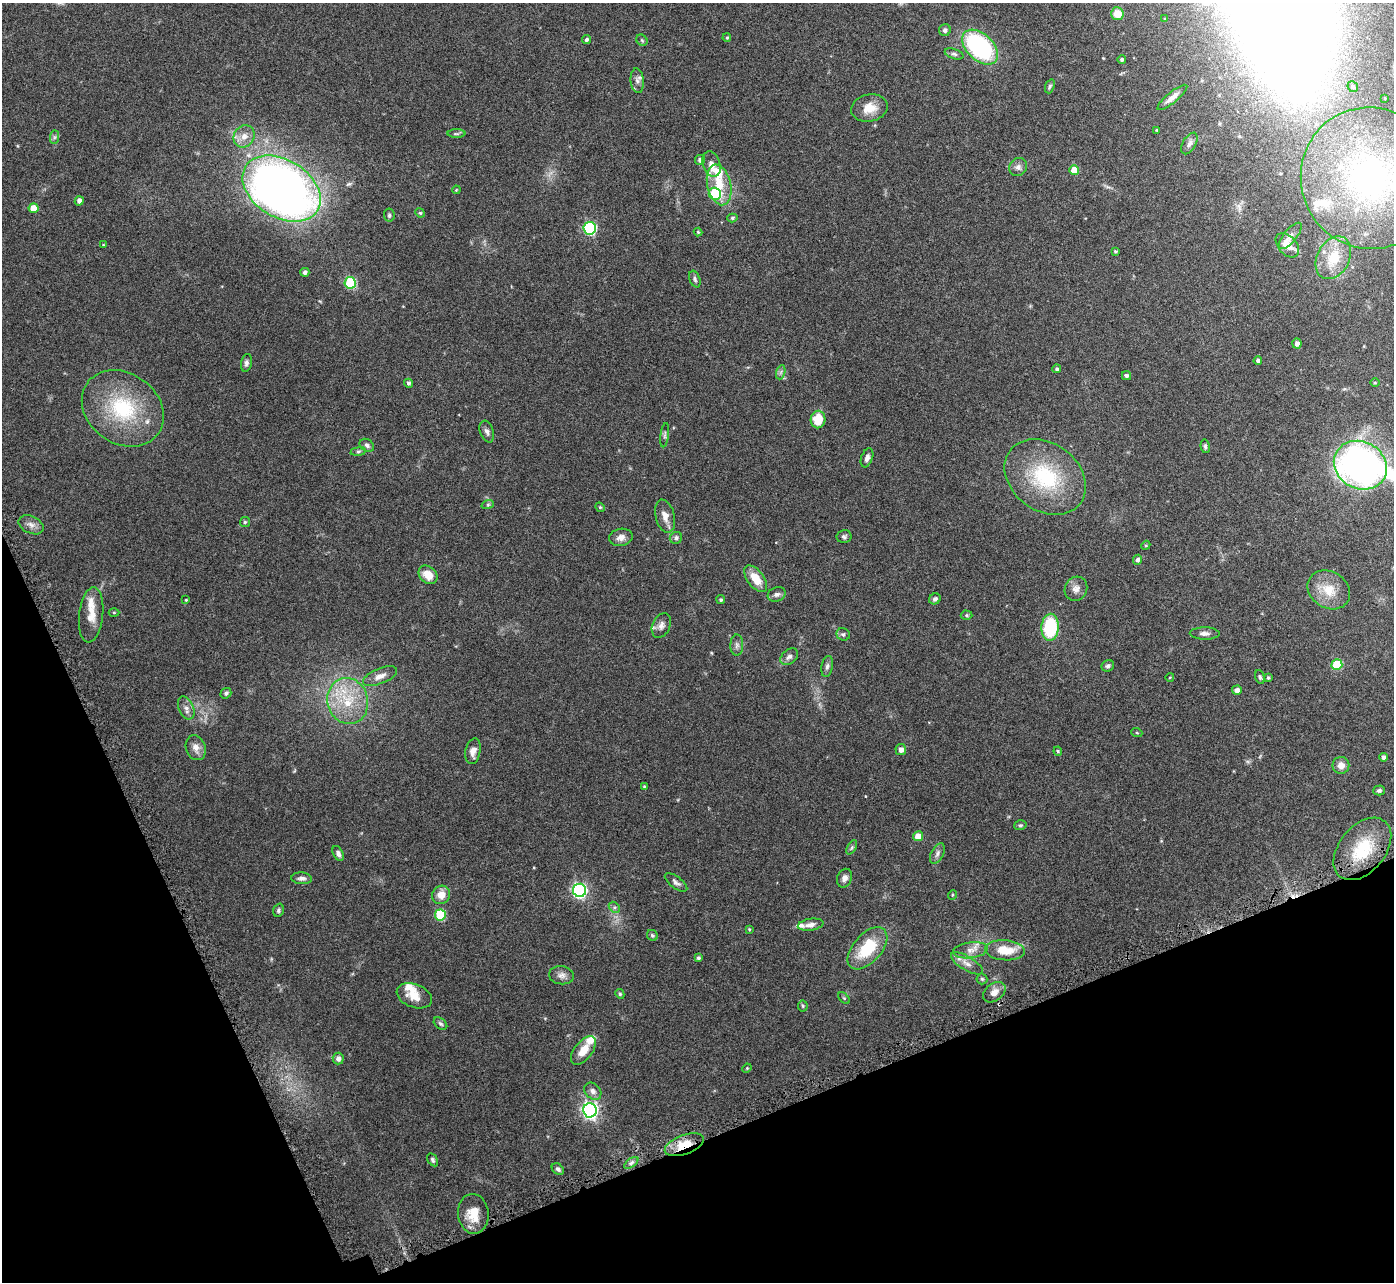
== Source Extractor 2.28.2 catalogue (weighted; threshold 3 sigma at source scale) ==
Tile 14 of 4 x 4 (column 2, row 4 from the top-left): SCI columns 1437-2828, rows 192-1471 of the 5657 x 5637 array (HDU 1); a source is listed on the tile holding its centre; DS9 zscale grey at full resolution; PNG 1396 x 1284 px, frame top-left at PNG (2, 3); each listed source drawn as its Kron ellipse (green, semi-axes under 4 px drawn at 4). Shown black and unused: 20% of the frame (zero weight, under 4 of 7 exposures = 4% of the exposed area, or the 3 px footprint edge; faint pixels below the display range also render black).
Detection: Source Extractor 2.28.2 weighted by HDU 2 'WHT'; one run over the whole footprint, this tile lists its part. Background 0.0744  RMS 0.0036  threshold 0.0149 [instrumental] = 3 sigma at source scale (4.09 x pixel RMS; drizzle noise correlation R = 1.36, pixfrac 0.8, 0.05/0.05 arcsec/px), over >= 5 px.
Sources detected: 163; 1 inside a brighter object's white glare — neither listed nor drawn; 12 inside a brighter listed object's ellipse — not listed separately; the other 150 listed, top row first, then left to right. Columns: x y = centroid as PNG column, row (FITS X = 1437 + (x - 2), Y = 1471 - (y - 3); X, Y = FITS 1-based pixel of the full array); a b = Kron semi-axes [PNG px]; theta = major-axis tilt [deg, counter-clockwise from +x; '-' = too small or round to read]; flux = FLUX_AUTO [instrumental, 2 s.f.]
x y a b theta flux
1117 14 6 6 - 4.8
1165 19 3 3 - 0.33
945 30 6 5 - 1
727 38 4 3 - 0.4
586 40 5 4 - 0.66
642 40 6 5 - 0.51
980 47 21 13 -43 43
954 54 10 5 -18 0.84
1122 60 4 4 - 0.65
637 81 12 6 -85 1.5
1050 86 7 4 72 0.58
1353 87 5 5 - 0.57
1172 97 19 5 39 2.3
1385 98 3 3 - 0.27
869 108 18 13 12 5.1
1157 130 4 4 - 0.3
456 134 9 4 0 0.67
244 136 11 10 - 3
54 137 7 4 89 0.68
1189 143 12 6 61 1.3
700 160 5 5 - 1.2
711 164 13 8 -71 2
1018 167 9 8 - 1.4
1074 170 5 5 - 5.2
1370 178 71 69 -73 96
719 185 21 12 -77 6.8
281 189 42 28 -32 280
456 190 4 3 - 0.29
715 194 6 6 - 19
79 201 4 4 - 1.5
34 208 5 5 - 5.4
420 213 5 4 - 0.41
389 215 6 5 - 0.66
732 218 5 4 - 0.52
590 228 6 6 - 40
698 232 4 4 - 0.34
1290 236 16 6 50 1.5
103 245 3 2 - 0.25
1287 245 14 9 -48 3.7
1115 251 4 3 - 0.42
1333 258 23 16 62 8.2
305 272 4 4 - 0.94
695 279 9 5 -69 0.79
350 283 6 5 - 20
1297 344 5 4 - 1.3
1258 361 4 4 - 0.8
246 363 9 5 80 1.1
1057 369 4 4 - 0.6
781 372 7 4 71 0.68
1126 376 4 4 - 0.7
409 383 4 4 - 0.81
1375 383 4 3 - 0.31
123 408 44 35 -35 27
818 419 9 7 87 6.9
487 432 11 6 -70 1.2
665 435 12 3 82 0.62
367 445 8 6 -36 0.92
1205 446 7 4 -80 0.63
358 451 8 4 8 0.55
867 458 10 5 69 1.3
1360 465 27 23 -28 130
1045 477 44 33 -37 26
488 504 6 4 19 0.5
600 507 5 4 - 0.42
665 516 17 9 -76 2.7
245 522 5 5 - 0.53
31 525 13 8 -26 1.9
844 536 7 6 - 0.82
621 537 12 8 11 2
676 538 6 6 - 0.95
1146 545 5 3 - 0.32
1137 560 5 4 - 1
428 575 10 8 -43 4.4
756 579 15 8 -53 5.3
1076 589 12 11 - 2.2
1329 590 22 18 -33 6.9
777 594 9 7 18 1.2
935 599 6 5 - 0.77
186 600 3 3 - 0.27
721 600 4 4 - 0.56
114 612 5 3 - 0.34
91 615 28 12 83 5.3
967 615 6 4 -2 0.49
661 626 13 9 66 1.7
1050 627 13 8 87 22
1205 633 15 6 -1 1.4
843 634 7 6 - 0.72
737 645 10 6 89 1.2
789 657 10 7 38 1.3
1337 665 5 5 - 15
827 666 11 5 80 1
1108 666 6 5 - 0.81
380 676 18 7 22 2.4
1170 677 4 3 - 0.25
1260 677 7 4 -75 0.64
1268 678 4 3 - 0.49
1237 690 5 4 - 1.5
226 693 6 5 - 0.77
348 701 23 20 -75 13
186 708 12 7 -67 1.7
1137 733 5 3 - 0.32
196 748 13 9 -72 2.4
901 750 5 5 - 1.5
473 751 13 7 79 2.3
1058 751 4 4 - 0.39
1383 757 4 4 - 0.9
1341 765 8 8 - 2.4
644 786 4 4 - 0.28
1379 790 6 5 - 0.78
1020 825 6 4 18 0.49
918 836 5 5 - 4.3
852 847 8 4 59 0.57
1362 849 36 23 50 15
338 853 8 5 -63 1.1
937 853 11 6 62 1.1
302 878 10 6 -3 1.2
844 878 9 7 68 1.6
676 882 13 6 -37 1.2
579 890 6 6 - 72
441 895 9 8 - 3.4
952 895 5 3 - 0.26
614 907 6 4 -45 0.66
278 910 7 5 71 0.7
440 915 5 5 - 18
811 925 13 6 8 1.7
749 929 4 3 - 0.38
652 935 6 5 - 0.53
867 948 25 14 48 14
970 950 17 8 7 2.6
1005 950 20 10 -4 7.2
698 958 4 4 - 0.66
967 963 18 7 -31 2.3
561 975 12 9 -7 1.8
982 979 5 5 - 0.49
994 992 12 8 38 2.5
620 994 5 4 - 0.52
414 996 18 11 -21 4.2
844 998 7 4 -45 0.47
803 1006 5 5 - 0.5
440 1024 7 5 -39 0.64
583 1050 17 9 53 4.4
338 1058 6 5 - 1.3
747 1068 5 4 - 0.31
593 1091 10 7 -46 1.5
590 1110 7 7 - 100
684 1145 20 9 20 6.9
433 1160 7 4 -59 0.67
631 1163 8 4 36 0.88
558 1169 7 5 -41 0.92
473 1214 20 15 -83 6.1
Overlapping masked pixels (flux is a lower limit): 1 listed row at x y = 684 1145
Isophote crosses this tile's border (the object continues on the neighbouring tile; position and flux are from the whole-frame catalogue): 1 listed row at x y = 1370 178